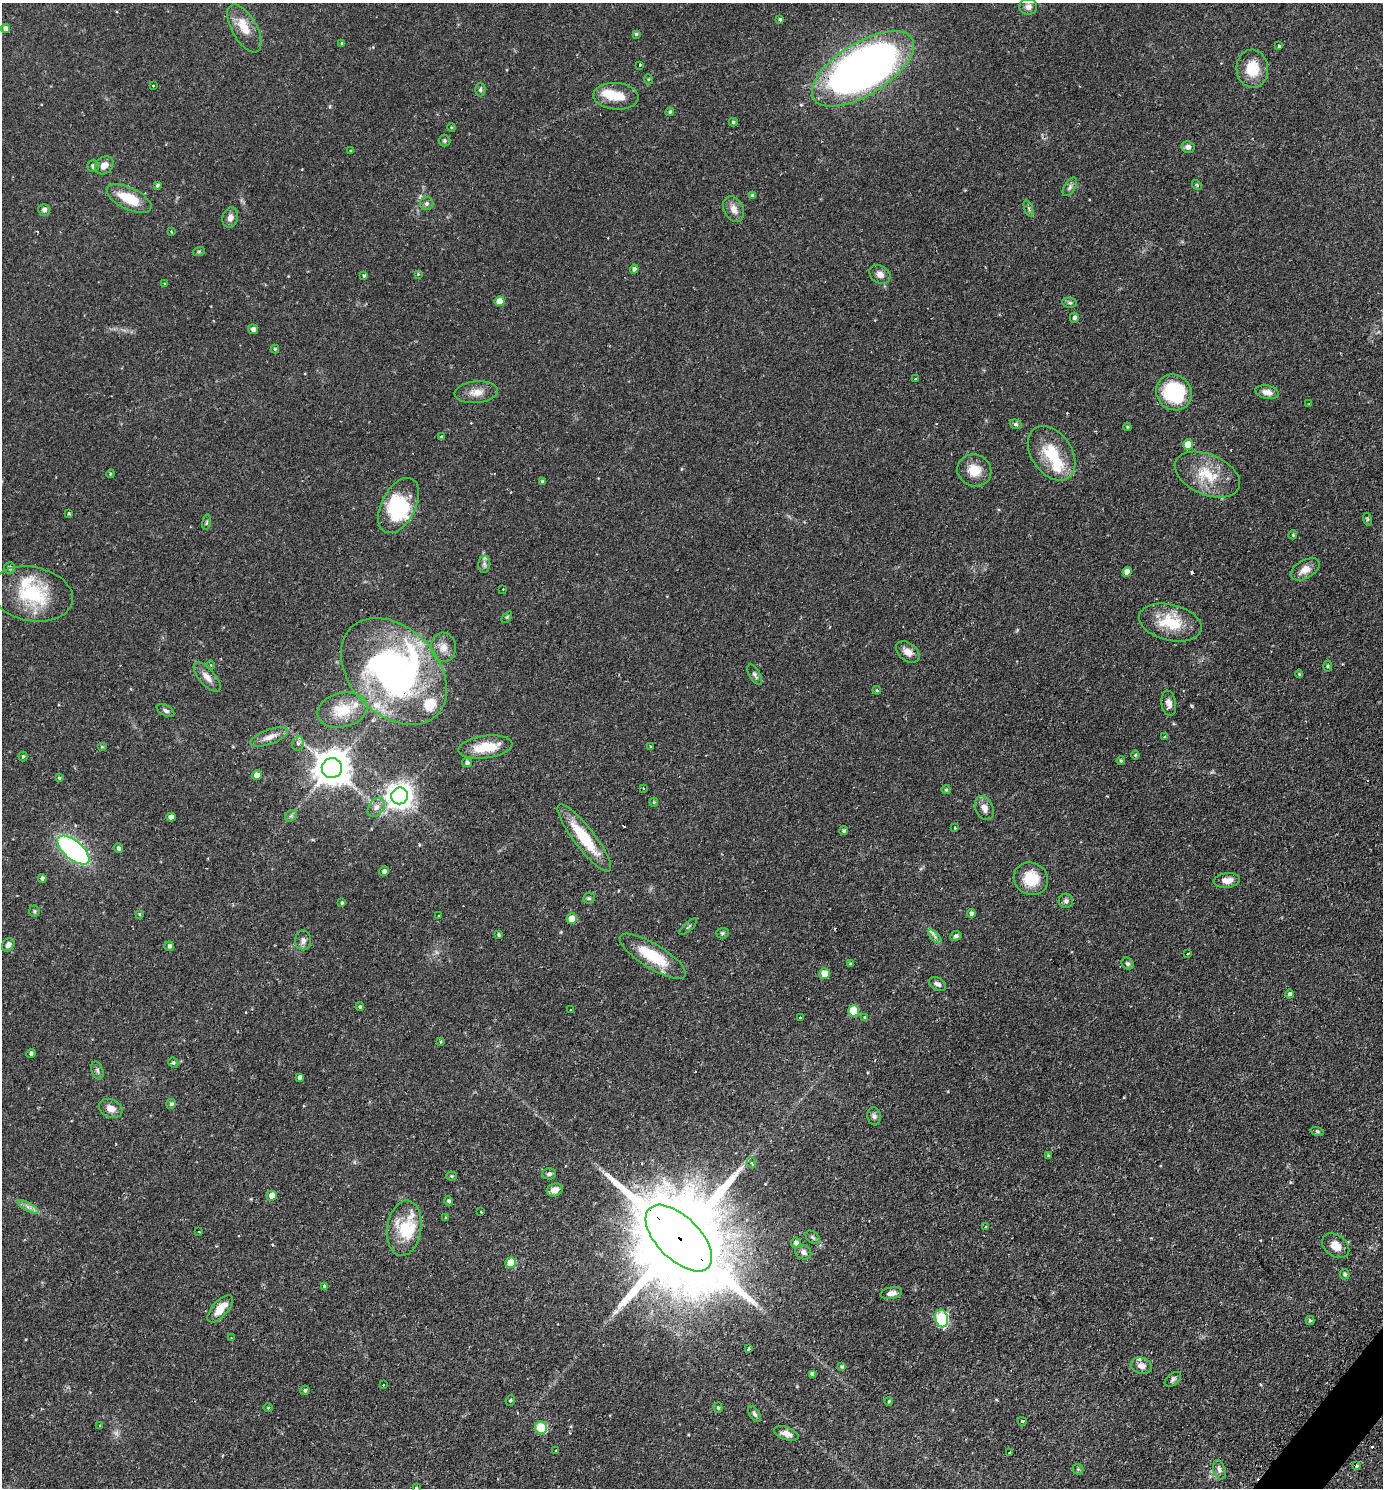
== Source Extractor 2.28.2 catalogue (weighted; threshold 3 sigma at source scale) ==
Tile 6 of 4 x 4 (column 2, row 2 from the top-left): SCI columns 1697-3077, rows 3006-4491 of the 6013 x 6010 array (HDU 1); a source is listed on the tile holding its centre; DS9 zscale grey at full resolution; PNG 1385 x 1490 px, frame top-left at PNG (2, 3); each listed source drawn as its Kron ellipse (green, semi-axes under 4 px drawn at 4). Shown black and unused: <1% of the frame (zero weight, under 2 of 3 exposures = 3% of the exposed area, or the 3 px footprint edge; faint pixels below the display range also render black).
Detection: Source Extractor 2.28.2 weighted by HDU 2 'WHT'; one run over the whole footprint, this tile lists its part. Background 0.0809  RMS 0.0053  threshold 0.0237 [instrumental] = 3 sigma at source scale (4.5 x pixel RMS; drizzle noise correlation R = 1.50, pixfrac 1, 0.05/0.05 arcsec/px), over >= 5 px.
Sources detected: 219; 1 too faint to see at this stretch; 3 inside a brighter object's white glare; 8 cosmic-ray / hot-pixel residue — neither listed nor drawn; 9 inside a brighter listed object's ellipse — not listed separately; the other 198 listed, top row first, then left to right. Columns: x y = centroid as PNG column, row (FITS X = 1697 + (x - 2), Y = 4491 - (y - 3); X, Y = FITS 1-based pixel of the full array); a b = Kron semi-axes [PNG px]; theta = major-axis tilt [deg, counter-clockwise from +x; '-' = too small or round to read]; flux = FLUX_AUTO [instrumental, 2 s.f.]
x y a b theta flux
1028 7 9 8 - 2.7
780 19 3 3 - 1.1
5 28 4 4 - 1.9
244 28 27 12 -60 9.8
636 34 4 4 - 0.78
342 43 4 4 - 0.84
1279 46 4 3 - 1.4
640 65 3 2 - 0.93
863 69 58 26 32 370
1252 69 19 15 -86 14
648 79 5 3 - 0.52
153 85 3 2 - 0.63
480 90 7 5 90 0.97
616 96 22 13 -4 11
670 112 4 4 - 0.82
733 122 4 4 - 0.85
451 127 4 3 - 0.45
444 141 6 6 - 0.89
1188 147 6 6 - 2.2
351 151 4 3 - 0.48
104 165 10 8 43 4.1
93 166 6 5 - 1.8
157 185 3 3 - 0.87
1197 185 5 4 - 0.57
1070 187 10 5 59 1.6
752 196 4 4 - 1.5
129 199 24 10 -25 14
427 203 7 6 - 1.4
733 209 14 9 -63 4.1
1029 209 8 3 -71 0.96
44 210 6 5 - 2.1
230 217 10 7 74 2.8
171 232 3 3 - 0.47
199 251 6 4 19 0.62
634 269 4 4 - 1.6
418 274 4 4 - 0.44
880 274 11 8 -31 2.8
364 275 4 4 - 0.86
165 284 4 4 - 0.53
500 301 5 5 - 8.9
1070 303 7 5 -6 0.98
1074 318 5 4 - 1.5
253 329 5 4 - 2
275 349 4 4 - 0.62
915 379 3 2 - 0.59
476 392 22 11 5 5.5
1174 392 18 17 - 38
1267 392 12 6 -12 3.2
1309 403 4 2 - 0.41
1016 424 6 4 -20 0.91
1127 427 4 3 - 0.55
442 437 4 3 - 0.93
1188 444 5 5 - 8.8
1052 453 30 20 -55 19
974 470 17 16 - 8.6
110 474 4 3 - 0.49
1207 475 34 20 -23 18
542 481 4 3 - 0.91
399 506 30 17 63 33
68 513 3 3 - 0.97
1367 519 6 4 -72 0.64
206 522 8 4 81 0.79
1293 535 4 3 - 0.59
484 564 8 6 84 1.6
10 568 6 5 - 1.5
1305 569 16 9 30 5.2
1127 572 5 4 - 4
503 589 3 2 - 0.34
32 594 41 27 -11 34
507 617 6 3 53 0.55
1170 622 32 18 -13 18
443 647 14 12 -83 5.1
908 652 13 9 -39 4
211 665 5 3 - 0.51
1327 666 5 3 - 0.64
394 671 61 43 -46 170
1299 674 4 4 - 0.61
755 675 11 5 -58 1.5
207 677 18 8 -49 3.9
877 690 4 3 - 0.55
1169 703 13 7 -81 3
342 710 25 17 13 13
165 711 9 5 -28 1.4
269 737 20 7 20 4.2
1165 737 3 3 - 0.76
298 743 7 5 75 1.4
102 746 5 3 - 0.51
650 746 4 3 - 0.48
485 747 27 11 8 14
1135 755 4 4 - 0.59
23 756 5 4 - 0.61
1121 761 4 3 - 0.67
467 763 5 4 - 1.4
332 768 10 10 - 1200
257 775 5 4 - 3.5
59 778 4 3 - 0.77
643 788 3 2 - 0.51
946 790 5 4 - 0.57
400 796 8 8 - 500
654 802 4 4 - 0.56
376 807 10 7 55 3
984 808 13 8 -65 3.7
291 816 6 5 - 1
171 817 4 4 - 3.1
955 828 3 3 - 0.42
843 831 4 4 - 0.87
584 838 42 10 -52 22
119 848 5 4 - 1.4
73 850 19 9 -40 100
384 871 5 4 - 1.4
42 878 4 4 - 1.4
1031 879 17 16 - 15
1227 880 13 7 6 4
589 898 6 5 - 0.75
1066 901 7 7 - 1.5
342 903 4 3 - 0.94
34 911 5 5 - 0.76
971 913 4 4 - 2.7
140 914 3 3 - 1
439 916 3 2 - 0.45
572 919 5 5 - 6.7
688 927 11 2 41 0.56
722 933 6 5 - 0.89
499 935 4 3 - 0.76
935 936 9 3 -46 1.4
956 936 6 5 - 1.2
303 940 10 8 -89 2.3
8 945 7 5 53 2.3
169 946 5 4 - 1.3
1188 953 3 3 - 0.75
653 956 38 12 -31 21
850 964 4 3 - 0.93
1128 964 7 5 -44 1.2
825 973 5 5 - 7.4
938 984 9 6 -28 1.7
1290 994 4 4 - 1.1
360 1007 4 4 - 0.86
570 1010 3 3 - 1.9
854 1011 5 5 - 20
864 1017 4 3 - 0.64
800 1018 3 3 - 4.3
440 1042 4 3 - 0.71
31 1053 4 4 - 1.3
173 1063 5 4 - 0.83
97 1070 9 5 -71 1.3
300 1077 4 4 - 1.4
171 1104 5 4 - 1.1
111 1108 12 9 -23 4.3
874 1116 9 6 -82 1.6
1317 1131 7 4 -19 0.7
1048 1155 3 3 - 0.69
752 1163 5 3 - 0.73
549 1174 7 5 2 1.3
451 1176 5 4 - 0.66
555 1190 8 6 17 4.1
272 1196 5 5 - 4.1
449 1201 4 4 - 0.97
28 1207 11 4 -29 2
481 1212 3 2 - 0.35
446 1217 3 3 - 1.2
986 1227 3 3 - 0.68
404 1228 28 17 81 17
199 1232 3 2 - 0.33
813 1237 8 5 -39 1.1
679 1238 42 21 -45 15000
796 1243 5 5 - 1.9
1336 1246 15 10 -38 5.5
803 1252 8 7 - 1.9
511 1263 5 5 - 13
1345 1274 5 5 - 1
324 1286 3 3 - 1.5
891 1293 11 6 10 2.6
220 1309 17 8 48 7.8
942 1318 9 6 -76 44
1310 1320 4 4 - 0.69
231 1338 4 3 - 0.48
749 1348 4 3 - 0.62
1141 1366 11 8 -15 3
842 1367 4 4 - 0.7
813 1374 4 4 - 1.7
1173 1379 9 5 39 1.4
383 1385 3 3 - 1.7
305 1390 5 4 - 0.89
510 1400 5 4 - 0.75
889 1401 4 3 - 0.58
268 1408 5 3 - 0.44
718 1408 5 4 - 0.77
755 1414 9 5 -57 1.2
1022 1421 4 3 - 0.73
100 1425 3 3 - 0.54
541 1428 6 6 - 29
786 1434 13 6 -19 3.4
556 1451 3 3 - 0.62
1010 1453 3 3 - 0.68
1356 1466 3 3 - 1.5
1078 1469 5 5 - 0.7
1219 1470 10 6 -71 1.8
416 1488 3 3 - 0.95
Overlapping masked pixels (flux is a lower limit): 1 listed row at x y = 679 1238
Isophote crosses this tile's border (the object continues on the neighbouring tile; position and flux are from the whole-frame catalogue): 1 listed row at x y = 416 1488